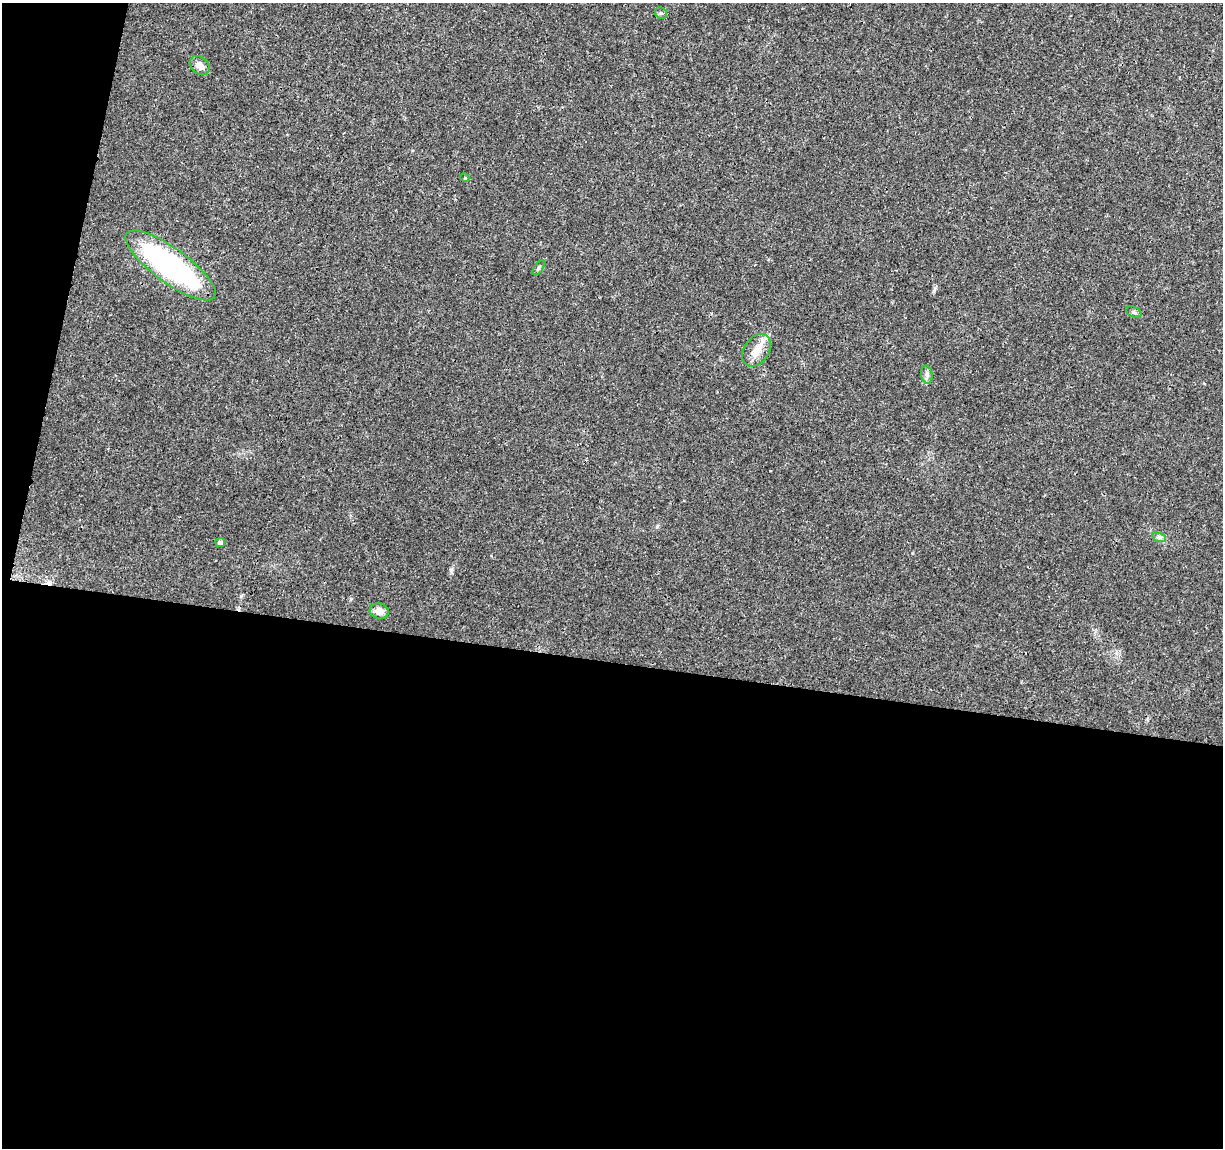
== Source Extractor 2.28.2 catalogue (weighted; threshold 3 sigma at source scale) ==
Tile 13 of 4 x 4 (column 1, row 4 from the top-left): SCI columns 5-1225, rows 228-1373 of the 4896 x 5099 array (HDU 1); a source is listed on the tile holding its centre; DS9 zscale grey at full resolution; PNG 1225 x 1150 px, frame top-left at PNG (2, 3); each listed source drawn as its Kron ellipse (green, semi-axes under 4 px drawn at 4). Shown black and unused: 45% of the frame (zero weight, under 3 of 4 exposures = <1% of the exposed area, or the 3 px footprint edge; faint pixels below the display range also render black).
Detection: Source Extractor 2.28.2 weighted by HDU 2 'WHT'; one run over the whole footprint, this tile lists its part. Background 0.0204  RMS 0.0029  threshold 0.0131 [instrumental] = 3 sigma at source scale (4.5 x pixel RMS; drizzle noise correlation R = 1.50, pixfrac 1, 0.0396/0.0396 arcsec/px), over >= 5 px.
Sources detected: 13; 1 cosmic-ray / hot-pixel residue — neither listed nor drawn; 1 inside a brighter listed object's ellipse — not listed separately; the other 11 listed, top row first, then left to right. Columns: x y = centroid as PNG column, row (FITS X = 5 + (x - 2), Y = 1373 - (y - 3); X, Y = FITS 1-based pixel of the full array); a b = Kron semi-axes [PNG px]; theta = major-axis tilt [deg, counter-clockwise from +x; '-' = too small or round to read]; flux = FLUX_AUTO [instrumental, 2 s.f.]
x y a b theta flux
661 13 6 5 - 0.52
200 65 11 8 -42 2.1
465 178 4 3 - 0.25
170 265 54 17 -36 55
539 268 9 4 56 0.57
1134 312 8 5 -25 0.56
756 350 18 12 55 3.5
927 375 9 5 -84 0.94
1159 537 7 4 -18 0.64
220 542 5 4 - 0.83
379 611 9 8 - 2.4
Unlisted compact peaks at least as high as the median listed source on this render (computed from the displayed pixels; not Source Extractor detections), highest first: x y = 451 570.